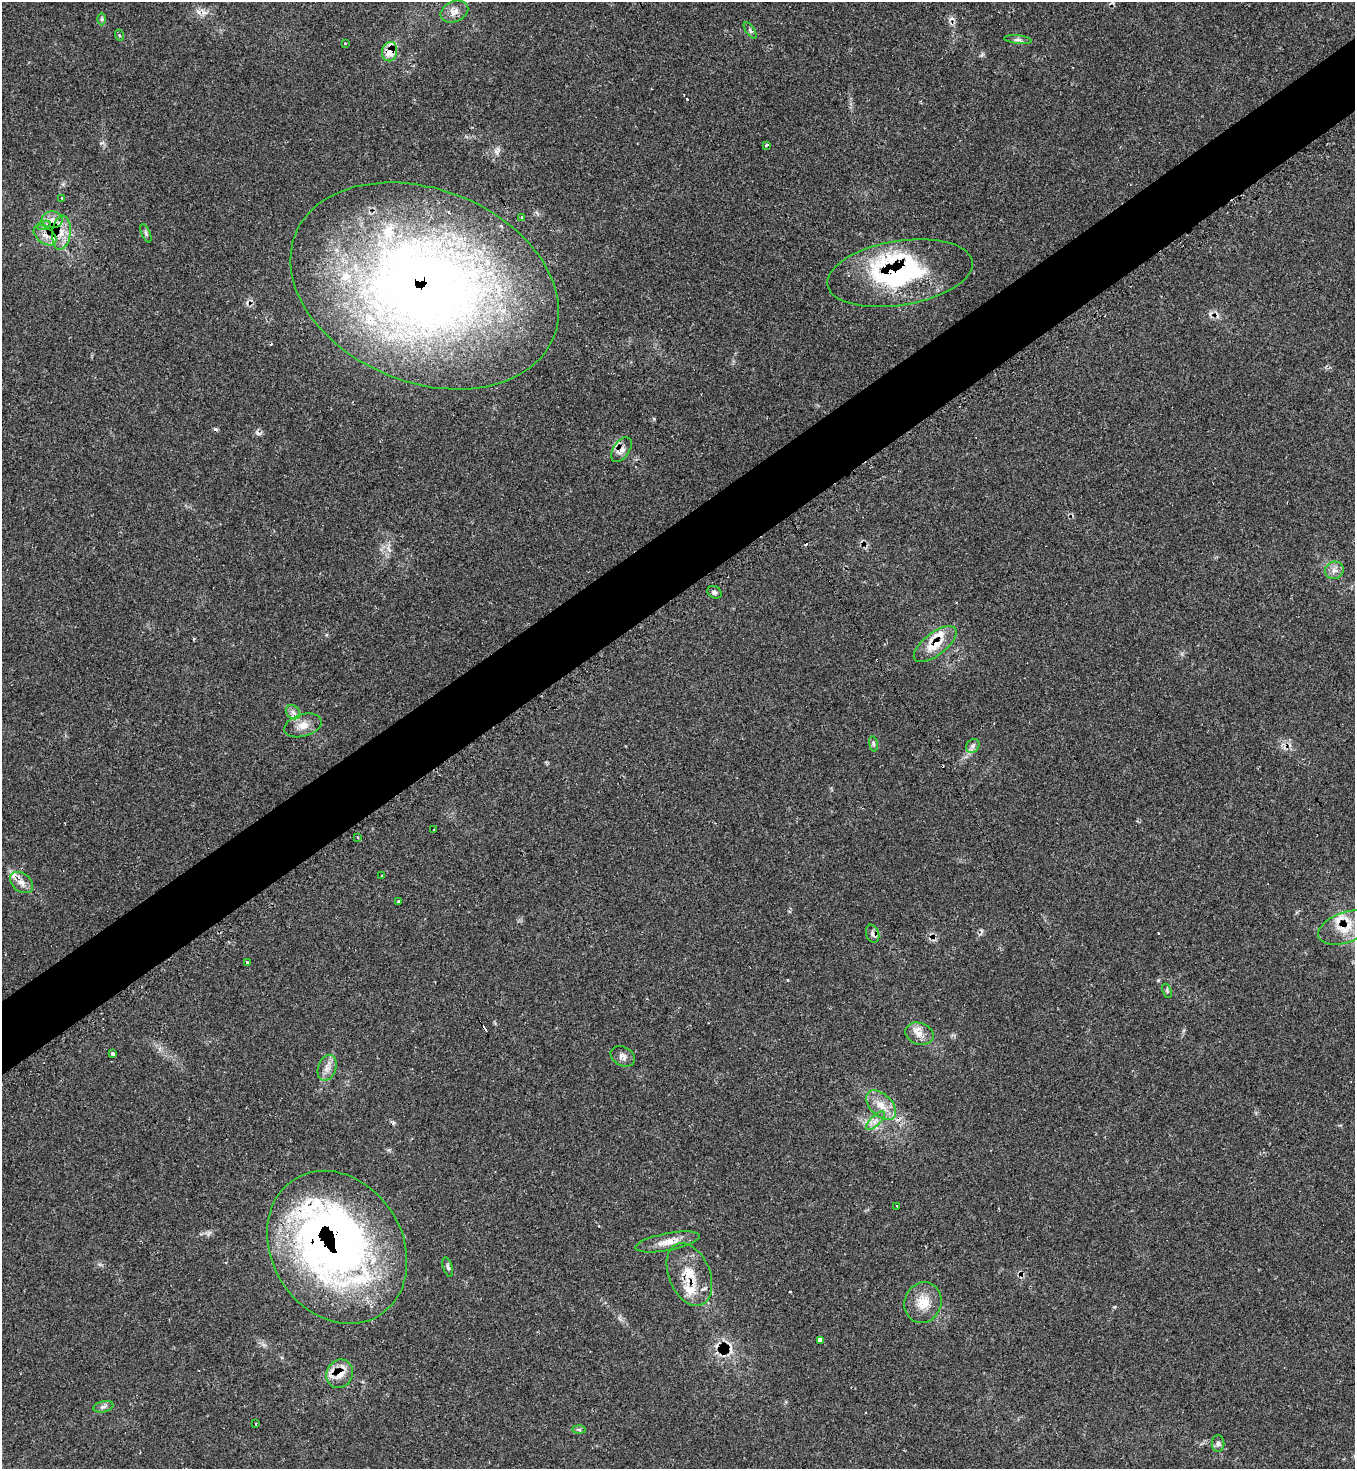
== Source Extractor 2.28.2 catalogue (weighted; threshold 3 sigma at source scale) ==
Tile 10 of 4 x 4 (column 2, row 3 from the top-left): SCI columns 1507-2859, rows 1486-2952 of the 5874 x 5886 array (HDU 1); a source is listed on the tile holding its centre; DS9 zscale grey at full resolution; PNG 1357 x 1471 px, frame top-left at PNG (2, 2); each listed source drawn as its Kron ellipse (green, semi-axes under 4 px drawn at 4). Shown black and unused: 5% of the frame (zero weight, under 2 of 3 exposures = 1% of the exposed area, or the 3 px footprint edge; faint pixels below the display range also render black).
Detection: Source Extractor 2.28.2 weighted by HDU 2 'WHT'; one run over the whole footprint, this tile lists its part. Background 0.0689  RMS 0.0065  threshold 0.0294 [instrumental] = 3 sigma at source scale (4.5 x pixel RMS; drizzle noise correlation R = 1.50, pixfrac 1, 0.05/0.05 arcsec/px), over >= 5 px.
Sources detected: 77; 1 inside a brighter object's white glare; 14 cosmic-ray / hot-pixel residue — neither listed nor drawn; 10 inside a brighter listed object's ellipse — not listed separately; the other 52 listed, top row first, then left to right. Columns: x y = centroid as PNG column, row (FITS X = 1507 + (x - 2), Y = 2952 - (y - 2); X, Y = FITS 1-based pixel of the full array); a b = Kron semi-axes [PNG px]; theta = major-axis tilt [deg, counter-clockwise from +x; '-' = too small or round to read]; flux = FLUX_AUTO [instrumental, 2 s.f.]
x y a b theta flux
454 12 14 10 24 5.1
102 19 6 4 -90 1
750 30 9 4 -57 1.3
119 35 6 3 -71 0.73
1018 40 14 4 -7 2
345 43 3 3 - 2
390 52 10 7 81 9.1
767 145 3 3 - 13
62 198 3 3 - 0.95
522 218 3 3 - 2.3
52 220 10 8 -3 4.2
44 225 7 4 18 1.5
61 233 17 9 83 8.2
146 233 10 4 -67 1.4
45 235 13 8 -37 4.6
900 273 73 32 9 90
424 286 139 96 -22 610
621 450 14 8 57 4.2
1334 570 9 8 - 3.5
714 592 7 6 - 1.6
935 644 25 11 38 14
293 712 8 6 -44 2.5
303 725 19 11 16 7.2
873 744 8 4 -81 1.1
973 746 7 6 - 1.9
433 830 3 3 - 2.2
358 837 3 3 - 2.4
382 875 3 3 - 1.8
21 882 13 9 -38 4.8
398 902 3 3 - 1.9
1346 927 29 15 20 15
873 934 9 6 -73 2.7
247 963 3 3 - 2
1167 991 7 4 -68 1.1
919 1034 14 10 -18 6.1
113 1054 3 3 - 21
623 1056 13 9 -28 3.2
327 1068 13 9 72 4.6
881 1105 18 11 -44 9.3
875 1121 12 5 45 3.3
897 1206 2 2 - 0.59
668 1242 32 8 11 8.5
337 1247 80 65 -58 350
448 1267 10 4 -73 1.4
689 1274 33 20 -67 19
923 1303 21 18 69 12
821 1340 3 3 - 17
340 1374 14 13 - 9.7
103 1407 10 5 14 1.9
256 1424 2 2 - 0.62
579 1429 6 4 -1 1.1
1218 1444 8 6 90 1.9
Overlapping masked pixels (flux is a lower limit): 10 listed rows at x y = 390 52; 61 233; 900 273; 424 286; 621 450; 935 644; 1346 927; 337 1247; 689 1274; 340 1374